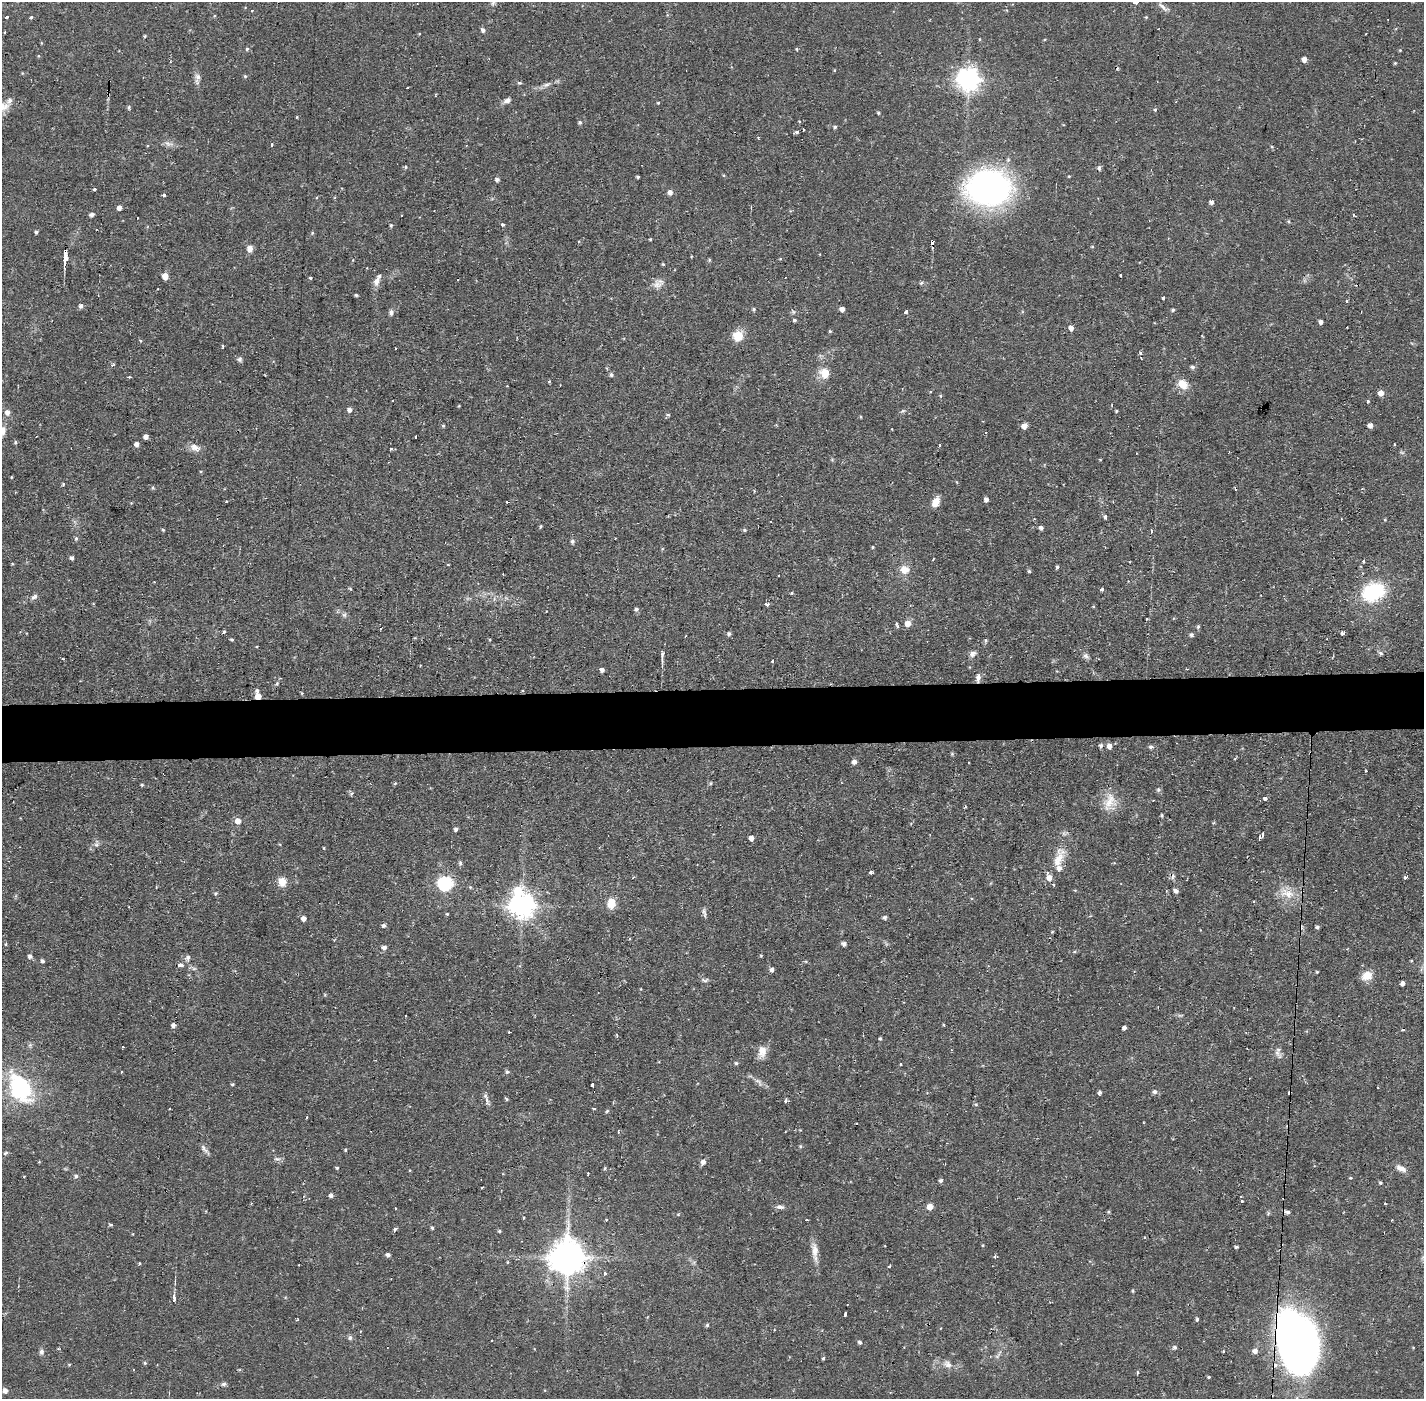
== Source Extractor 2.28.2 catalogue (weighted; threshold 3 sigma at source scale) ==
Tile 5 of 3 x 3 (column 2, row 2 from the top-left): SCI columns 1424-2845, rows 1452-2848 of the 4268 x 4300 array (HDU 1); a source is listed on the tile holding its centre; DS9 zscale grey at full resolution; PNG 1426 x 1401 px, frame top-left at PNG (2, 2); no overlay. Shown black and unused: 4% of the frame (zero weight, under 2 of 3 exposures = <1% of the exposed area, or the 3 px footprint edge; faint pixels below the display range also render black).
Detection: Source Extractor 2.28.2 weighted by HDU 2 'WHT'; one run over the whole footprint, this tile lists its part. Background 0.056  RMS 0.0057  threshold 0.0255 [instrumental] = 3 sigma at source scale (4.5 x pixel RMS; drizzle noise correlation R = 1.50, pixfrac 1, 0.05/0.05 arcsec/px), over >= 5 px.
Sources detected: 324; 1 inside a brighter object's white glare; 28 cosmic-ray / hot-pixel residue — not listed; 3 inside a brighter listed object's ellipse — not listed separately; the other 292 listed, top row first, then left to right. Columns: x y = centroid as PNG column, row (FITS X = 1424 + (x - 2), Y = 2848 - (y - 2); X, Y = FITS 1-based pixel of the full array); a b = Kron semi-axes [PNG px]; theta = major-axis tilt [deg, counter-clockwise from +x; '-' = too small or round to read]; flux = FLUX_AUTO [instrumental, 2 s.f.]
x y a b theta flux
493 3 7 5 46 1.3
1164 8 15 5 -35 2.5
252 11 3 3 - 0.6
7 17 3 2 - 0.9
31 17 4 3 - 0.71
1146 17 4 4 - 0.49
483 30 5 4 - 1.8
5 33 3 2 - 1
145 36 4 3 - 0.68
980 39 5 3 - 0.43
247 49 4 4 - 0.81
797 49 3 3 - 0.84
1304 59 4 4 - 3.5
1395 63 4 4 - 0.53
834 70 5 3 - 0.41
245 76 4 4 - 0.81
198 77 9 7 -73 2.4
968 79 8 8 - 430
519 83 6 4 -18 0.85
546 85 10 5 14 2
507 100 9 6 29 2.3
658 103 4 3 - 0.48
2 107 22 10 5 7.1
129 107 5 4 - 0.86
1155 109 4 3 - 0.79
878 113 4 4 - 0.72
297 117 3 3 - 0.48
580 122 5 4 - 1
835 127 5 4 - 0.99
803 130 3 2 - 0.75
797 132 5 4 - 1.1
168 144 11 5 -7 2.3
271 145 4 3 - 1.6
1272 146 4 3 - 0.51
405 167 4 3 - 0.95
1099 168 7 4 -80 1.1
724 175 5 3 - 0.53
638 177 3 3 - 0.93
497 179 5 4 - 1.6
988 188 36 27 7 230
94 189 3 3 - 2.6
670 192 5 5 - 2.8
163 195 3 3 - 3
1212 202 5 4 - 1.6
119 208 4 4 - 2.6
92 214 5 4 - 1.7
1354 215 4 2 - 1
401 216 3 2 - 0.53
1289 221 5 4 - 0.62
502 224 4 4 - 1.1
391 225 4 4 - 0.77
36 232 4 3 - 1.2
312 233 5 4 - 0.62
650 239 3 2 - 0.56
932 243 5 3 - 5
1092 247 5 3 - 0.52
250 249 8 7 - 3
65 257 11 3 -89 14
780 259 4 3 - 0.48
709 260 5 4 - 0.69
663 264 4 4 - 0.6
1120 275 3 2 - 1.3
165 276 5 5 - 4.9
310 278 4 3 - 0.8
377 281 13 7 76 3.4
921 283 6 4 44 0.74
657 285 14 11 35 4
356 295 3 3 - 0.87
1163 298 3 3 - 2.8
81 306 5 5 - 1.8
754 309 4 4 - 0.88
842 309 4 4 - 2.6
1173 310 4 3 - 0.98
391 312 8 5 -86 1.5
906 312 4 3 - 1.5
795 320 5 3 - 0.93
1321 322 4 4 - 1.8
1071 328 5 5 - 3.1
830 331 4 4 - 0.59
738 336 12 11 - 7.8
1141 352 3 3 - 2.1
239 359 6 6 - 1.3
113 365 5 3 - 0.7
1192 367 5 4 - 1.4
825 373 11 9 -57 8
611 375 5 5 - 1.2
549 381 5 3 - 0.52
1183 384 12 9 -41 7.9
1381 393 5 5 - 3.9
393 401 2 2 - 0.63
1367 401 3 3 - 2
350 410 5 4 - 2.5
1116 411 3 3 - 0.67
7 412 6 6 - 2.6
668 415 5 3 - 0.76
861 417 4 3 - 0.53
1370 425 5 4 - 2.4
443 426 4 4 - 0.65
1024 426 6 5 - 3.4
3 431 13 7 79 3.3
146 437 4 4 - 2.9
416 437 3 3 - 1.3
15 442 4 4 - 0.87
137 444 5 4 - 2.2
939 445 3 2 - 1.1
195 447 15 8 -26 3.8
390 449 3 3 - 1.7
11 477 4 3 - 0.45
63 484 4 4 - 0.67
986 499 4 4 - 2
507 502 3 3 - 0.79
936 502 11 7 61 5.6
1106 517 4 3 - 4.1
1341 519 3 2 - 0.47
541 526 3 3 - 0.75
1041 528 4 4 - 1.7
163 530 4 4 - 0.66
745 530 5 4 - 0.85
1151 531 3 2 - 1
76 538 5 4 - 0.93
615 538 2 2 - 0.38
572 541 5 5 - 1.3
873 547 4 3 - 0.53
72 558 4 4 - 1.6
933 559 3 2 - 0.75
1363 561 4 3 - 0.65
448 565 3 2 - 0.44
1057 567 4 3 - 1.1
905 569 13 11 -3 5.3
1029 571 4 4 - 0.84
350 588 5 3 - 0.51
1102 589 4 3 - 1.2
1373 592 27 20 23 35
791 593 4 3 - 0.55
34 597 9 5 24 1.7
767 604 5 4 - 2.3
636 609 5 5 - 1.4
344 615 7 5 -43 1.4
1146 619 3 2 - 0.73
908 623 6 6 - 4.8
897 625 8 3 -70 0.8
1198 626 6 4 63 0.9
380 628 3 3 - 1.3
223 632 4 3 - 1.7
1342 633 4 4 - 3.2
729 634 5 4 - 1.4
1191 635 5 4 - 1.3
232 639 3 3 - 0.76
986 640 5 4 - 0.87
1381 653 7 4 -28 1
972 654 9 7 36 2.1
662 655 11 4 86 1.8
1086 656 9 6 -38 1.7
63 659 4 2 - 0.52
773 661 3 3 - 1.8
602 670 4 4 - 2.2
978 678 12 6 84 2.3
277 683 5 3 - 0.63
257 691 5 4 - 1.5
302 693 4 4 - 0.5
258 696 5 4 - 5.6
1101 746 5 5 - 1.5
1109 746 6 5 - 3.1
1151 747 7 5 0 1.2
952 754 5 5 - 0.7
854 762 5 5 - 2.4
1366 771 2 2 - 0.51
395 783 5 3 - 0.61
711 783 5 4 - 0.75
142 785 4 3 - 0.69
1158 790 6 5 - 1.2
351 793 6 4 45 0.92
1265 798 4 3 - 2.1
1109 802 27 15 69 9.7
1162 815 4 4 - 0.79
238 821 5 5 - 5
456 829 4 4 - 1.5
1263 834 6 4 85 1.3
751 838 4 4 - 3.7
96 845 7 4 -1 1.2
1058 860 27 11 60 9.8
460 863 7 5 -89 1
871 872 3 3 - 2.7
1405 877 4 3 - 1.9
282 882 9 9 - 5.6
445 884 7 6 - 110
1176 890 6 4 -31 1.7
215 893 5 4 - 0.79
1288 893 20 12 -32 9
611 903 11 9 82 7.7
522 905 8 8 - 560
704 913 13 4 -74 1.4
447 914 4 3 - 0.51
884 917 5 4 - 1.3
304 918 5 4 - 2.9
384 925 4 4 - 1.5
1317 927 4 3 - 1.1
844 944 5 4 - 1.9
6 945 3 3 - 1.2
384 947 5 4 - 2.1
1074 952 5 3 - 0.62
30 956 5 5 - 1.6
187 957 8 6 36 1.7
42 961 4 4 - 1.5
805 961 4 3 - 0.5
180 965 5 3 - 4.2
772 969 5 4 - 1.9
1317 972 3 3 - 0.57
1367 976 13 10 20 6.4
705 980 9 4 -8 1.2
1403 983 4 4 - 2.3
641 989 4 3 - 0.36
173 1025 4 4 - 2.5
1124 1028 4 4 - 1.8
617 1035 4 3 - 0.71
880 1038 4 3 - 0.73
762 1051 17 11 83 5.3
1277 1053 10 7 -68 2.4
736 1063 4 4 - 1
900 1064 3 2 - 0.81
121 1072 3 2 - 0.96
507 1072 5 3 - 0.9
758 1082 14 6 -43 2.7
232 1084 4 3 - 0.69
593 1085 3 3 - 6.9
20 1088 40 24 -60 49
1100 1092 5 4 - 1.2
1154 1092 5 5 - 1.7
507 1099 4 3 - 0.77
786 1101 4 3 - 2.1
594 1109 4 2 - 0.45
607 1111 5 4 - 0.72
857 1123 2 2 - 0.58
800 1130 3 3 - 0.41
618 1131 4 2 - 0.61
800 1146 5 4 - 0.71
204 1149 13 5 -49 1.9
345 1150 5 3 - 0.64
5 1153 7 3 36 0.75
277 1159 7 4 -1 1.1
703 1162 6 5 - 2.6
337 1168 4 4 - 0.64
605 1168 5 4 - 0.63
1401 1168 13 7 -26 3.7
588 1174 3 2 - 0.65
76 1176 5 5 - 1.3
1350 1178 4 3 - 0.57
940 1180 5 4 - 1.3
1380 1183 4 4 - 0.82
331 1195 4 4 - 1.7
1241 1202 3 3 - 2.9
780 1207 11 5 -5 2
930 1207 5 5 - 5.7
395 1208 3 2 - 0.7
1108 1212 5 3 - 0.59
1287 1212 10 4 -24 1.5
606 1219 3 3 - 1.3
110 1224 5 3 - 0.67
432 1228 4 3 - 0.94
395 1229 5 3 - 1.6
499 1231 4 3 - 0.86
1144 1237 4 2 - 0.61
1236 1247 4 3 - 0.96
815 1250 21 9 -85 5.4
388 1255 4 4 - 1.9
567 1257 10 10 - 1300
995 1257 3 3 - 1.3
507 1262 5 3 - 0.47
140 1263 4 3 - 0.53
604 1273 3 3 - 1.7
1133 1291 4 4 - 0.56
174 1297 5 4 - 1.2
845 1314 3 3 - 2.8
297 1319 5 3 - 0.72
1197 1319 5 3 - 0.93
707 1325 5 4 - 0.76
350 1338 7 5 88 1.1
1296 1341 55 33 -72 350
860 1342 5 4 - 1.1
1175 1347 5 5 - 1.2
1223 1351 3 2 - 0.9
1255 1351 6 5 - 2.8
41 1352 7 6 - 1.6
998 1355 17 4 54 1.9
823 1358 4 3 - 0.66
145 1363 4 4 - 0.69
69 1364 5 3 - 0.52
948 1364 13 9 -38 3.8
1137 1373 4 3 - 1.2
1209 1377 4 3 - 0.62
224 1384 7 5 4 1.3
5 1391 5 5 - 3
Overlapping masked pixels (flux is a lower limit): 6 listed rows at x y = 932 243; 65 257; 978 678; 258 696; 567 1257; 1296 1341
Isophote crosses this tile's border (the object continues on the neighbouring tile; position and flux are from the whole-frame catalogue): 2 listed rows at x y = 2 107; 3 431